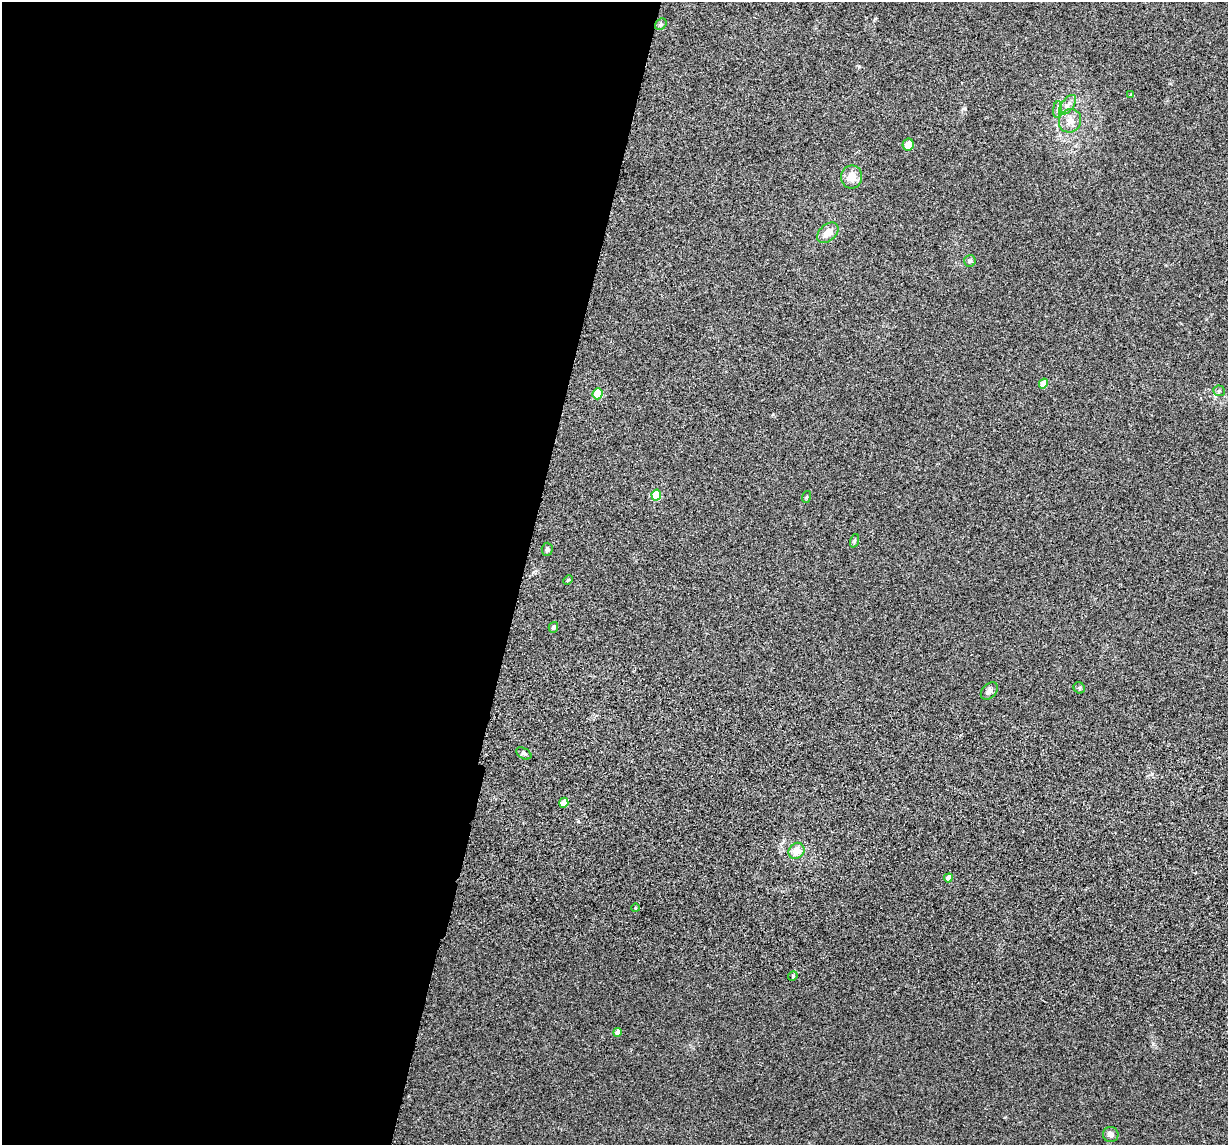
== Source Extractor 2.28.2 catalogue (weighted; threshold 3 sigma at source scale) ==
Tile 5 of 4 x 4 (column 1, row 2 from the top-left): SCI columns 34-1259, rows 2523-3665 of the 4974 x 5163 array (HDU 1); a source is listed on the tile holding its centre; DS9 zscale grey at full resolution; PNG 1230 x 1147 px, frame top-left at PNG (2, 2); each listed source drawn as its Kron ellipse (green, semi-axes under 4 px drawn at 4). Shown black and unused: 43% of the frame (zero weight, under 3 of 5 exposures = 6% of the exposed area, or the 3 px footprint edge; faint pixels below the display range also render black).
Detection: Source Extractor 2.28.2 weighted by HDU 2 'WHT'; one run over the whole footprint, this tile lists its part. Background 0.0377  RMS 0.0053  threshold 0.0237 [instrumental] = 3 sigma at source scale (4.5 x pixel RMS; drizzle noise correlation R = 1.50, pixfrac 1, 0.05/0.05 arcsec/px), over >= 5 px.
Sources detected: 28; all 28 listed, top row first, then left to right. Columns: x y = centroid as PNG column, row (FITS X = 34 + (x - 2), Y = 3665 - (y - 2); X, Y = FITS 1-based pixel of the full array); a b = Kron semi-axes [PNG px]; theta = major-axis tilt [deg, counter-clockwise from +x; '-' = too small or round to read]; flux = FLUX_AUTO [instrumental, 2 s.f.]
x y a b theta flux
661 24 6 5 - 0.99
1131 95 4 3 - 0.53
1067 105 12 6 53 2.3
1057 109 8 4 81 1.3
1070 121 12 11 - 4.1
908 145 6 5 - 7.4
852 177 12 10 80 5.6
828 233 12 8 41 4.8
970 261 6 6 - 0.88
1043 383 5 4 - 9.7
1219 391 6 5 - 0.87
598 394 5 5 - 23
656 495 5 5 - 17
806 497 6 3 71 0.54
854 541 7 4 71 0.75
547 549 6 5 - 1.2
568 580 5 3 - 0.46
553 627 5 4 - 1.3
1079 688 6 5 - 0.78
989 691 10 7 47 2.1
524 753 8 5 -29 1.2
564 803 5 4 - 8.6
796 851 8 7 - 5.6
948 878 4 4 - 4.5
635 908 4 3 - 0.43
793 976 5 4 - 0.62
617 1032 4 4 - 3.4
1111 1135 8 7 - 2.3
Unlisted compact peaks at least as high as the median listed source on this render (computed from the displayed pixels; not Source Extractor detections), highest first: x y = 965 109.